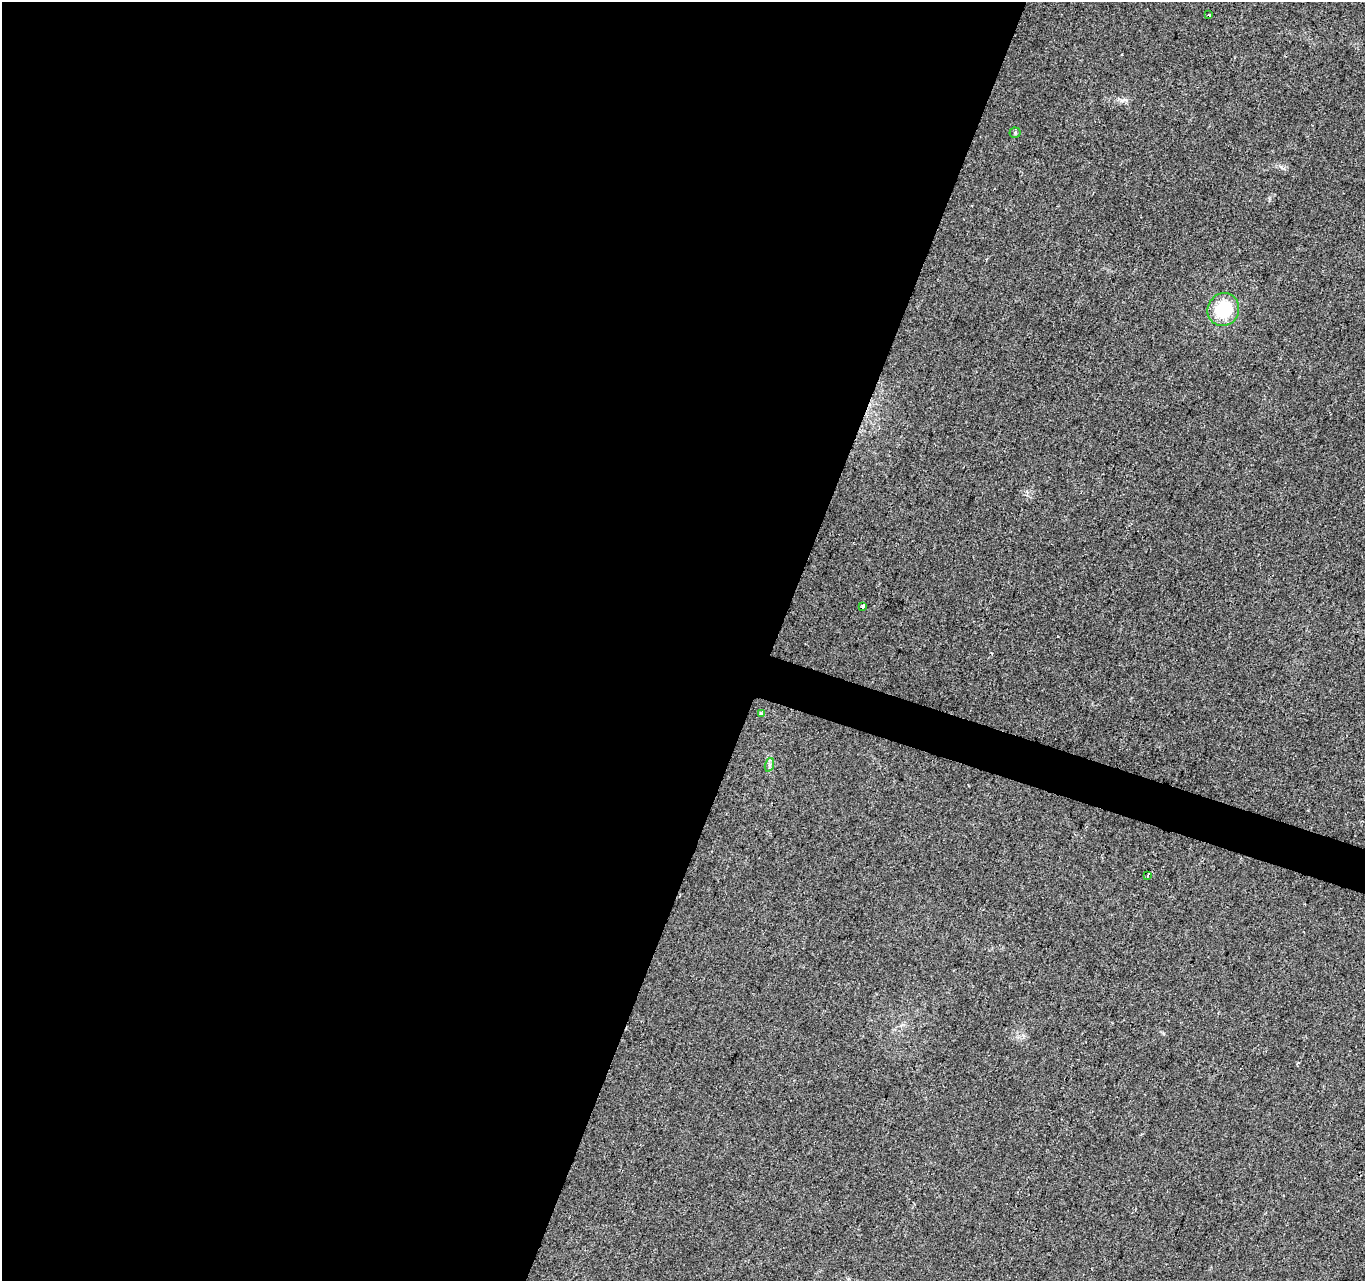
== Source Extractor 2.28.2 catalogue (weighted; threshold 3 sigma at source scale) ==
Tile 5 of 4 x 4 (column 1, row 2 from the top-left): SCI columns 8-1370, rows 2834-4112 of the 5458 x 5603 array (HDU 1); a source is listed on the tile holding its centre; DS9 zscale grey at full resolution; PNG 1367 x 1283 px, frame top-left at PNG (2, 2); each listed source drawn as its Kron ellipse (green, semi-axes under 4 px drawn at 4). Shown black and unused: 58% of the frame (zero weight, under 2 of 3 exposures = <1% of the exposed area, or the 3 px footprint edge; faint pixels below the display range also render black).
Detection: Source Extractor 2.28.2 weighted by HDU 2 'WHT'; one run over the whole footprint, this tile lists its part. Background 0.032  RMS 0.0057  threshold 0.0256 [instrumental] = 3 sigma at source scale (4.5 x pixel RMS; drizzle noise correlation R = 1.50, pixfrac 1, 0.0396/0.0396 arcsec/px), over >= 5 px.
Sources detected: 7; all 7 listed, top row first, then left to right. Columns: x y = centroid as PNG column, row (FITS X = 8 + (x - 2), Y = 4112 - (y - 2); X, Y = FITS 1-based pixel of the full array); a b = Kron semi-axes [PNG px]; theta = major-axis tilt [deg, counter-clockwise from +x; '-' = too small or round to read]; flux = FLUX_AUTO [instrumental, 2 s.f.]
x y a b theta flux
1209 14 3 3 - 0.97
1015 133 5 5 - 0.9
1223 310 17 15 60 24
863 606 4 3 - 4.5
761 713 4 4 - 0.92
769 765 7 4 71 1.2
1148 876 3 3 - 1.8